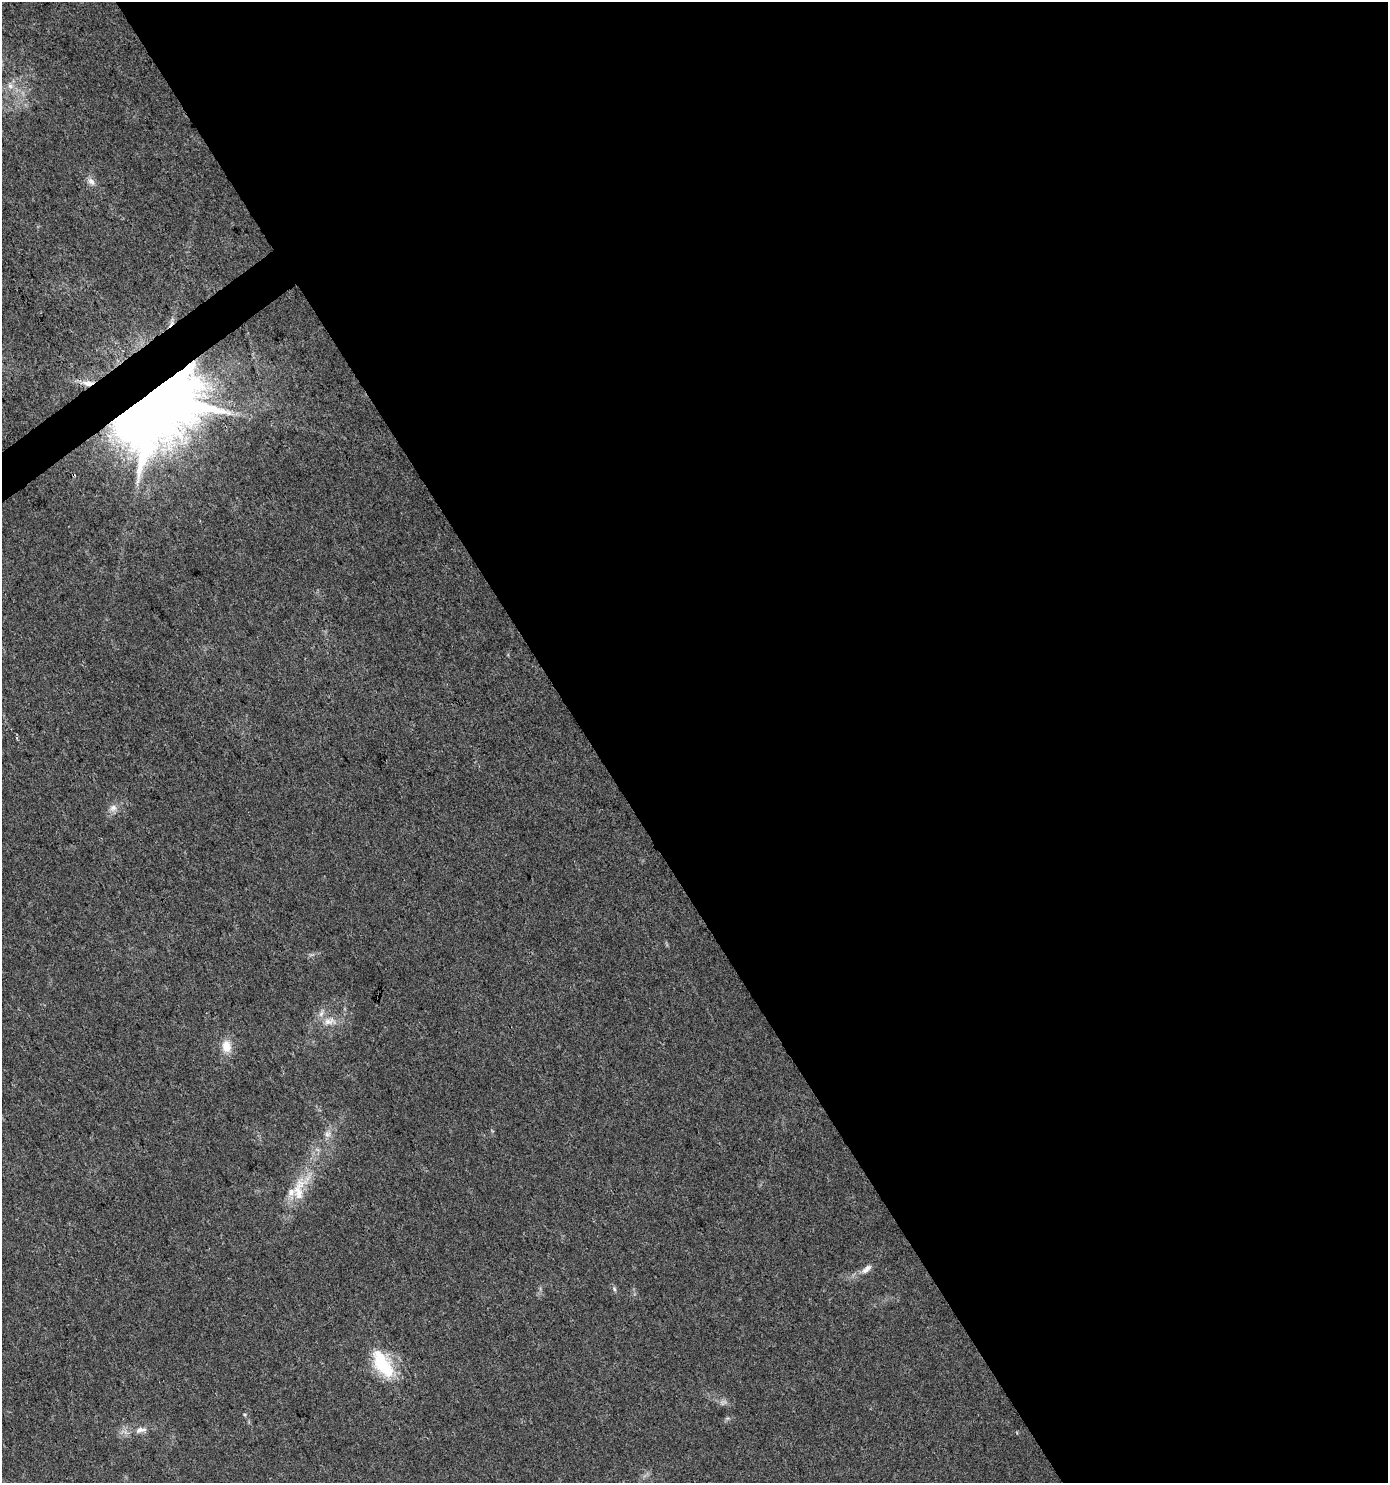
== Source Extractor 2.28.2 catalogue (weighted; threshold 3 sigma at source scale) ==
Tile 8 of 4 x 4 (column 4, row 2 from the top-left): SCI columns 4283-5668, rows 2969-4449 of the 5857 x 5932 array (HDU 1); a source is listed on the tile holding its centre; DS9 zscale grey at full resolution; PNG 1390 x 1485 px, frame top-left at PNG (2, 2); no overlay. Shown black and unused: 58% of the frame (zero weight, under 3 of 4 exposures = <1% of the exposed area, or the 3 px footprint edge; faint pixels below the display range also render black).
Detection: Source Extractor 2.28.2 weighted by HDU 2 'WHT'; one run over the whole footprint, this tile lists its part. Background 0.0257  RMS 0.0035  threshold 0.0156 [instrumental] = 3 sigma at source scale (4.5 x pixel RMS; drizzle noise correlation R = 1.50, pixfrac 1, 0.0396/0.0396 arcsec/px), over >= 5 px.
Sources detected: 18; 1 too faint to see at this stretch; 2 cosmic-ray / hot-pixel residue — not listed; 1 inside a brighter listed object's ellipse — not listed separately; the other 14 listed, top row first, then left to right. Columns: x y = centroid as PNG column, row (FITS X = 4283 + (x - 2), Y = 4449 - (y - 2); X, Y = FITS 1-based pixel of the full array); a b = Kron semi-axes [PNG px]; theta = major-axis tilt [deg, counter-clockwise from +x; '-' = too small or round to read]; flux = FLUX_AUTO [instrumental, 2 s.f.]
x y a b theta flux
10 86 9 6 -73 1.6
91 181 12 8 -50 1.9
88 383 17 8 3 3.4
156 398 20 18 67 6300
113 808 10 10 - 2.2
321 1013 11 5 65 1.5
329 1021 21 8 1 3.7
226 1046 16 11 -81 4.9
327 1134 9 8 - 1.7
299 1190 49 18 67 13
866 1269 16 7 42 2.3
614 1289 7 5 -69 0.74
382 1364 37 18 -58 18
141 1430 18 8 10 2.9
Overlapping masked pixels (flux is a lower limit): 2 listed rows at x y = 88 383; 156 398